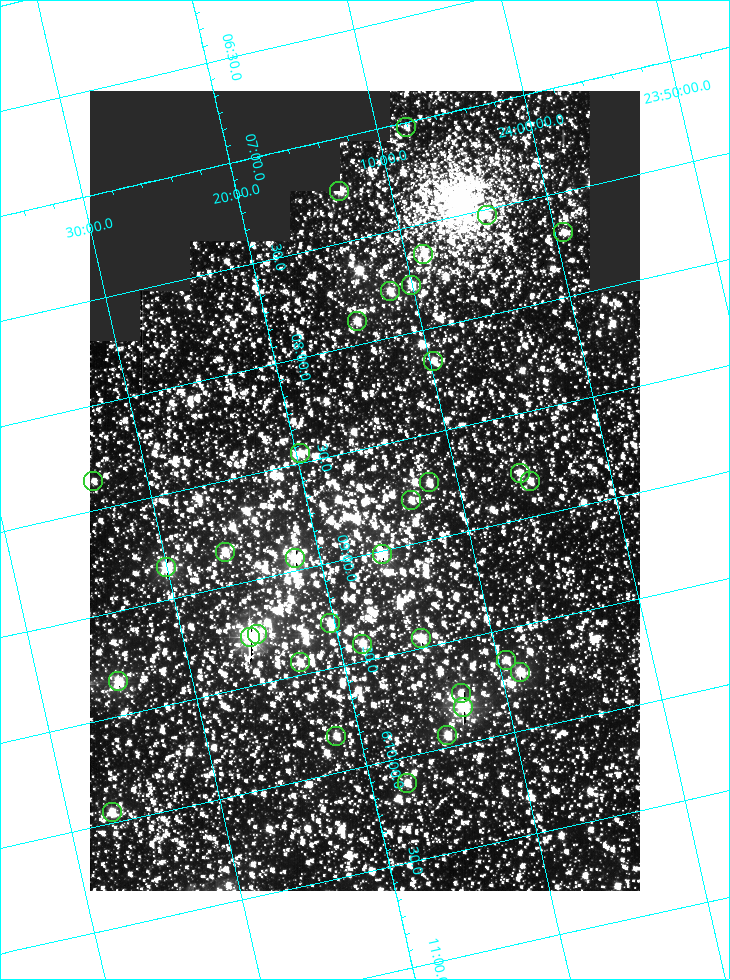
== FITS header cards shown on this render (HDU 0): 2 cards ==
NAXIS1  =                  550
NAXIS2  =                  800

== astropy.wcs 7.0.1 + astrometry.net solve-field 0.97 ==
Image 550 x 800 px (HDU 0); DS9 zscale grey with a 90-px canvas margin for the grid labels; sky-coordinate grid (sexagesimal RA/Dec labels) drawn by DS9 from the SOLVED WCS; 34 Tycho-2 reference stars matched to detected sources circled (green)
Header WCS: RA---TAN/DEC--TAN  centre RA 06:08:42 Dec +24:16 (92.17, +24.27 deg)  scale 3.98 arcsec/px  FOV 36.4' x 53.0'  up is -103 deg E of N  parity normal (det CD < 0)
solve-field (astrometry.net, Tycho-2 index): VERIFIED the header's WCS against the Tycho-2 star catalogue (verified at 3 index scales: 19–33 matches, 0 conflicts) and refined it, rather than solving blind
Solved WCS: RA---TAN-SIP/DEC--TAN-SIP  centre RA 06:08:42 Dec +24:16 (92.17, +24.27 deg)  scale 3.97 arcsec/px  FOV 36.4' x 53.0'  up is -103 deg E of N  parity normal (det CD < 0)
The solver's refit moves the header's centre by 0.21 arcsec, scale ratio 0.9997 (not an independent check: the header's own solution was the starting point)
Tycho-2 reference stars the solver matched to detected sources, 34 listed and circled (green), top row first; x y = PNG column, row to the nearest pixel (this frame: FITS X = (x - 90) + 1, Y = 800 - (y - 91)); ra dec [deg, ICRS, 3 dp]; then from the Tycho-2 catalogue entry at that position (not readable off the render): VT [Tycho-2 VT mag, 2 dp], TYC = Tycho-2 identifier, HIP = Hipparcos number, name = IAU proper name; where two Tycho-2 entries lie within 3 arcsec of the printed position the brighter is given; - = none
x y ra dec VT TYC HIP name
406 127 91.756 +24.135 11.55 1864-383-1 - -
339 191 91.813 +24.222 9.50 1864-951-1 - -
487 215 91.882 +24.069 10.67 1864-1197-1 - -
563 232 91.922 +23.991 11.04 1864-773-1 - -
423 254 91.910 +24.147 9.81 1864-677-1 - -
411 285 91.945 +24.168 9.83 1864-545-1 - -
390 291 91.946 +24.193 9.49 1864-879-1 - -
357 321 91.972 +24.235 9.87 1864-607-1 - -
433 361 92.040 +24.163 9.97 1864-387-1 - -
300 453 92.113 +24.329 10.09 1877-692-1 - -
520 473 92.195 +24.097 9.91 1877-1306-1 - -
93 481 92.090 +24.558 11.22 1868-1493-1 - -
530 481 92.208 +24.088 10.02 1877-898-1 - -
429 482 92.182 +24.197 9.90 1877-42-1 - -
411 500 92.198 +24.221 10.14 1877-234-1 - -
225 552 92.210 +24.434 9.33 1881-345-1 - -
382 554 92.254 +24.266 8.73 1877-224-1 - -
295 558 92.236 +24.360 8.19 1877-300-1 29148 -
166 567 92.212 +24.501 8.67 1881-93-1 - -
330 623 92.321 +24.338 9.42 1877-884-1 - -
257 634 92.315 +24.419 9.14 1881-15-1 - -
250 637 92.316 +24.428 7.55 1881-1595-1 - -
421 638 92.364 +24.244 8.80 1877-1589-1 - -
362 644 92.355 +24.308 9.21 1877-702-1 - -
506 660 92.412 +24.157 10.23 1877-766-1 - -
300 662 92.360 +24.380 9.69 1881-496-1 - -
520 672 92.431 +24.145 8.75 1877-16-1 - -
118 681 92.334 +24.580 8.60 1881-81-1 - -
461 693 92.439 +24.215 10.07 1877-154-1 - -
463 707 92.456 +24.215 7.57 1877-1484-1 - -
447 735 92.485 +24.239 9.49 1877-1276-1 - -
336 736 92.457 +24.359 9.75 1877-1432-1 - -
407 783 92.531 +24.294 10.40 1877-334-1 - -
112 812 92.487 +24.619 9.38 1881-1542-1 - -